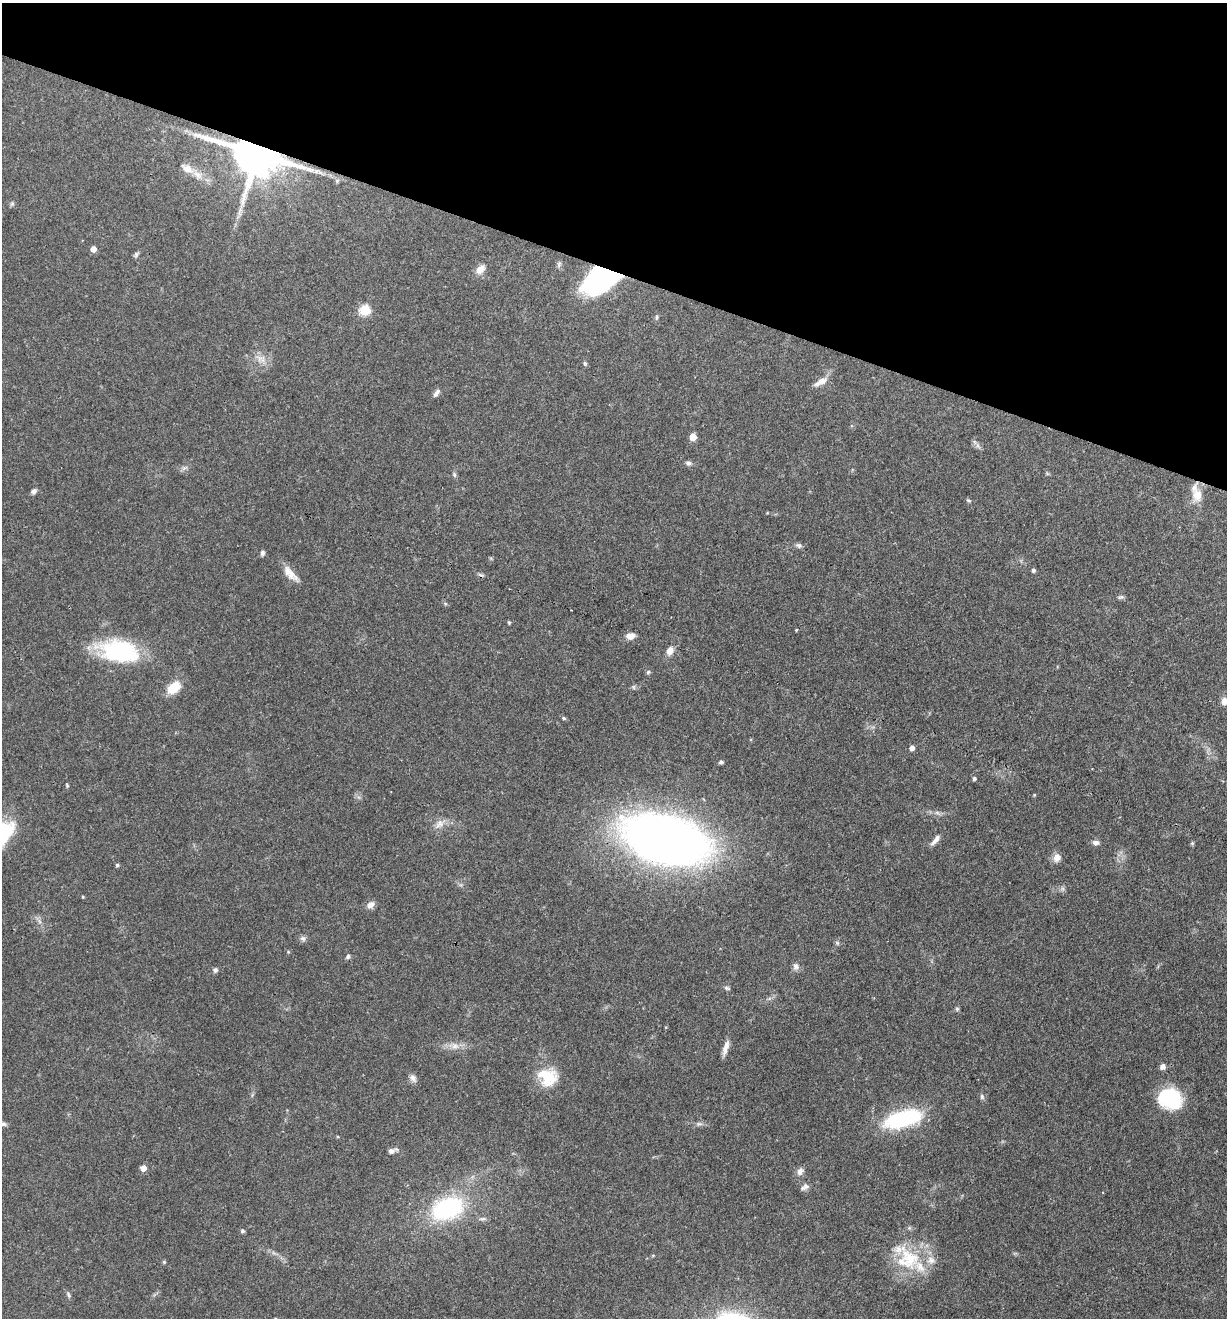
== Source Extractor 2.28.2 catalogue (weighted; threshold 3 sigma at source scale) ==
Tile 2 of 4 x 4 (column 2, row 1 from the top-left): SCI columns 1355-2579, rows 3951-5266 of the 5284 x 5266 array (HDU 1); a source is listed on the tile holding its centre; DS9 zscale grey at full resolution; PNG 1229 x 1320 px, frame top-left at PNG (2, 3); no overlay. Shown black and unused: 20% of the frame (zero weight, under 3 of 4 exposures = <1% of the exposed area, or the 3 px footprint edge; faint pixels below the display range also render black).
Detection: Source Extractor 2.28.2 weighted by HDU 2 'WHT'; one run over the whole footprint, this tile lists its part. Background 0.19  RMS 0.0053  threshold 0.0238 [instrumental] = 3 sigma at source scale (4.5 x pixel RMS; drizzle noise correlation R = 1.50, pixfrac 1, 0.05/0.05 arcsec/px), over >= 5 px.
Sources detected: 82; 1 long thin detection or spike segment (spike, bleed or trail) — not listed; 6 inside a brighter listed object's ellipse — not listed separately; the other 75 listed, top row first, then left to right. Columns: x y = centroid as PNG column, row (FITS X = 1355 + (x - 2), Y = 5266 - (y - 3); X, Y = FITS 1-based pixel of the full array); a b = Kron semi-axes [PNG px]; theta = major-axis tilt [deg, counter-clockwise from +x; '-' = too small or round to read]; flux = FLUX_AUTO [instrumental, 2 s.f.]
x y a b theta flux
257 153 15 10 -20 2800
187 168 20 10 -29 5.6
316 171 7 4 19 1.1
12 204 7 4 19 0.84
93 249 5 5 - 4.2
136 254 7 5 -87 1.1
480 269 12 9 42 4.3
601 279 35 22 28 85
365 310 6 5 - 34
656 317 7 3 82 0.81
585 364 6 5 - 0.87
822 381 14 9 27 3.7
436 393 11 5 51 1.8
693 437 5 5 - 9.5
688 463 9 6 -4 1.4
454 475 7 5 -70 0.98
34 491 8 5 43 1.5
1197 495 19 13 -83 7.7
968 500 6 4 -30 0.7
798 545 9 6 -19 1.4
262 553 7 5 69 1.2
1033 570 5 4 - 1.3
290 573 23 9 -48 5.8
1121 597 8 5 10 1.2
509 623 5 5 - 0.58
796 630 4 3 - 0.47
630 636 11 7 3 3.7
120 651 45 24 -11 52
670 651 10 8 67 3.7
648 672 5 5 - 0.9
634 687 6 4 -89 0.8
174 688 17 11 42 10
1224 701 9 7 -88 2.9
564 718 6 4 -28 0.88
912 748 4 4 - 3.1
721 762 6 4 10 0.98
974 778 4 4 - 1.1
1034 795 4 3 - 0.45
439 824 15 8 36 3.9
3 833 35 18 49 29
666 839 63 33 -15 520
935 840 16 5 51 2.8
1096 842 9 6 -5 1.9
1057 858 12 9 77 3.3
117 865 5 4 - 0.85
83 897 4 3 - 0.53
370 905 10 7 31 3.1
303 938 8 6 -36 1.5
837 943 7 4 -89 0.84
288 952 5 4 - 0.49
348 956 7 5 60 1
796 966 8 7 - 2.2
215 970 7 6 - 1.2
727 988 8 4 -25 0.97
957 1009 5 5 - 0.86
455 1046 11 9 -23 3.4
725 1048 18 6 73 4
1163 1066 6 5 - 2.6
547 1077 22 18 -34 20
413 1078 11 7 -52 2.3
982 1097 8 5 -76 1.2
1170 1099 24 21 -19 33
903 1119 43 17 15 46
4 1124 8 6 -7 1.4
699 1124 7 4 -18 1.1
391 1151 9 7 8 1.8
143 1168 5 5 - 4.6
800 1171 9 7 59 2.5
806 1186 9 7 -34 1.8
447 1209 40 25 20 54
482 1219 10 5 7 1.4
242 1231 5 5 - 1.1
910 1259 33 27 -57 29
164 1262 5 5 - 0.59
68 1295 8 4 -59 1.1
Overlapping masked pixels (flux is a lower limit): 2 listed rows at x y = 257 153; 601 279
Isophote crosses this tile's border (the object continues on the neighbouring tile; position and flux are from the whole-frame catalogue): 2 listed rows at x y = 1224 701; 3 833